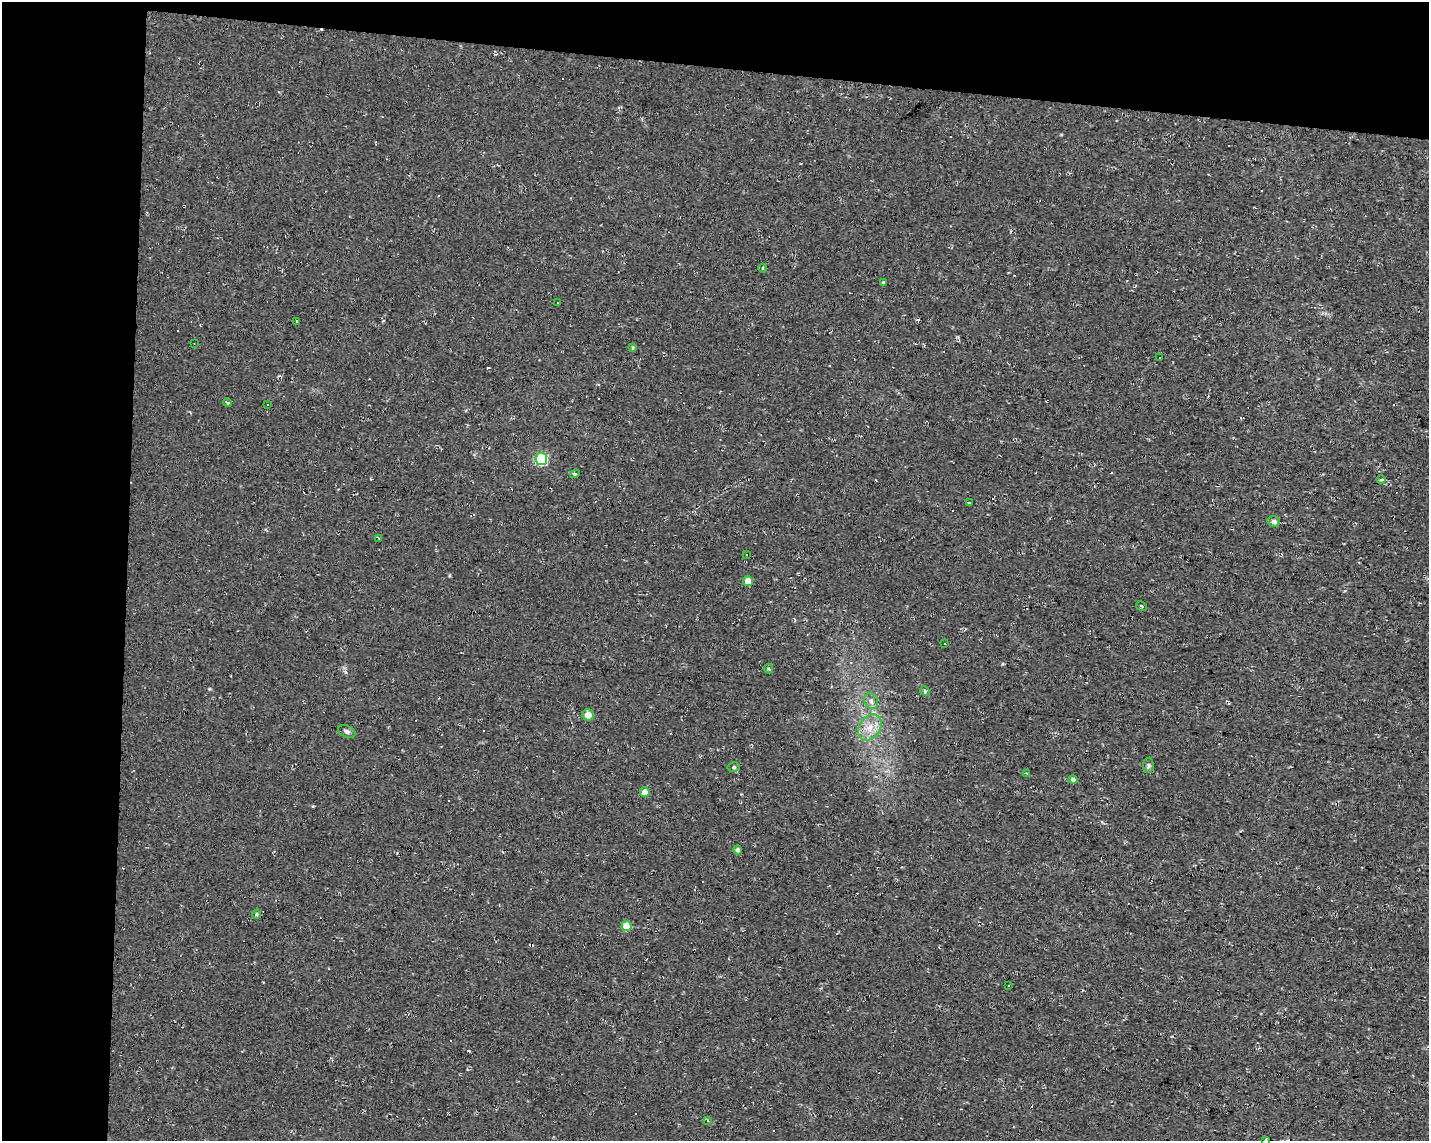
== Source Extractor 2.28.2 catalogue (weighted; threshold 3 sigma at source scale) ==
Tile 1 of 3 x 4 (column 1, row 1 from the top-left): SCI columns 281-1707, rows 3419-4557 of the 4791 x 4560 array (HDU 1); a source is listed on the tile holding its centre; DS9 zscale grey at full resolution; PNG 1431 x 1143 px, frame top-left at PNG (2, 2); each listed source drawn as its Kron ellipse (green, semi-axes under 4 px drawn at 4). Shown black and unused: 15% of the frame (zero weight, under 2 of 3 exposures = <1% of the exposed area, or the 3 px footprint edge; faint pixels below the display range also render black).
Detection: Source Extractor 2.28.2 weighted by HDU 2 'WHT'; one run over the whole footprint, this tile lists its part. Background 0.012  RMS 0.008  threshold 0.0358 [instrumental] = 3 sigma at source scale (4.5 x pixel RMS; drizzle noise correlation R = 1.50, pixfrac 1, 0.0396/0.0396 arcsec/px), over >= 5 px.
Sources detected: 50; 14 cosmic-ray / hot-pixel residue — neither listed nor drawn; the other 36 listed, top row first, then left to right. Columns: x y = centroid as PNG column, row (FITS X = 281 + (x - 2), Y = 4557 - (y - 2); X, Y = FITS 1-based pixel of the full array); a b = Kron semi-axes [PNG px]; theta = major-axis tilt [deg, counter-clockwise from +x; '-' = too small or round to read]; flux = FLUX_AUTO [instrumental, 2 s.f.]
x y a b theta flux
763 268 4 3 - 0.67
884 282 4 3 - 13
558 303 3 3 - 1.2
297 321 3 2 - 1.1
194 344 2 2 - 0.45
633 348 4 3 - 1.4
1160 358 3 2 - 0.84
227 403 4 3 - 1
267 405 3 2 - 0.57
541 459 6 6 - 87
575 474 5 4 - 1.3
1381 480 5 3 - 0.87
970 503 4 3 - 63
1274 522 6 5 - 3.3
379 538 4 3 - 1.3
746 554 3 3 - 5.2
748 581 5 5 - 8.1
1141 606 5 4 - 1.4
945 643 3 2 - 0.78
768 669 5 4 - 0.98
925 691 5 4 - 0.9
871 701 8 6 -64 2.8
588 715 6 5 - 8.3
870 727 14 10 54 10
347 731 9 6 -24 2.2
1148 765 7 5 84 1.7
734 767 6 4 12 1.3
1027 773 3 3 - 1.1
1073 779 4 4 - 2
645 792 5 5 - 9.8
738 850 4 4 - 2.4
256 914 5 4 - 1.1
626 926 5 5 - 17
1009 985 3 3 - 1.6
708 1121 3 3 - 2.6
1266 1140 4 3 - 1.1
Isophote crosses this tile's border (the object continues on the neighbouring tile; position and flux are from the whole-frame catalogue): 1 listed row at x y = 1266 1140